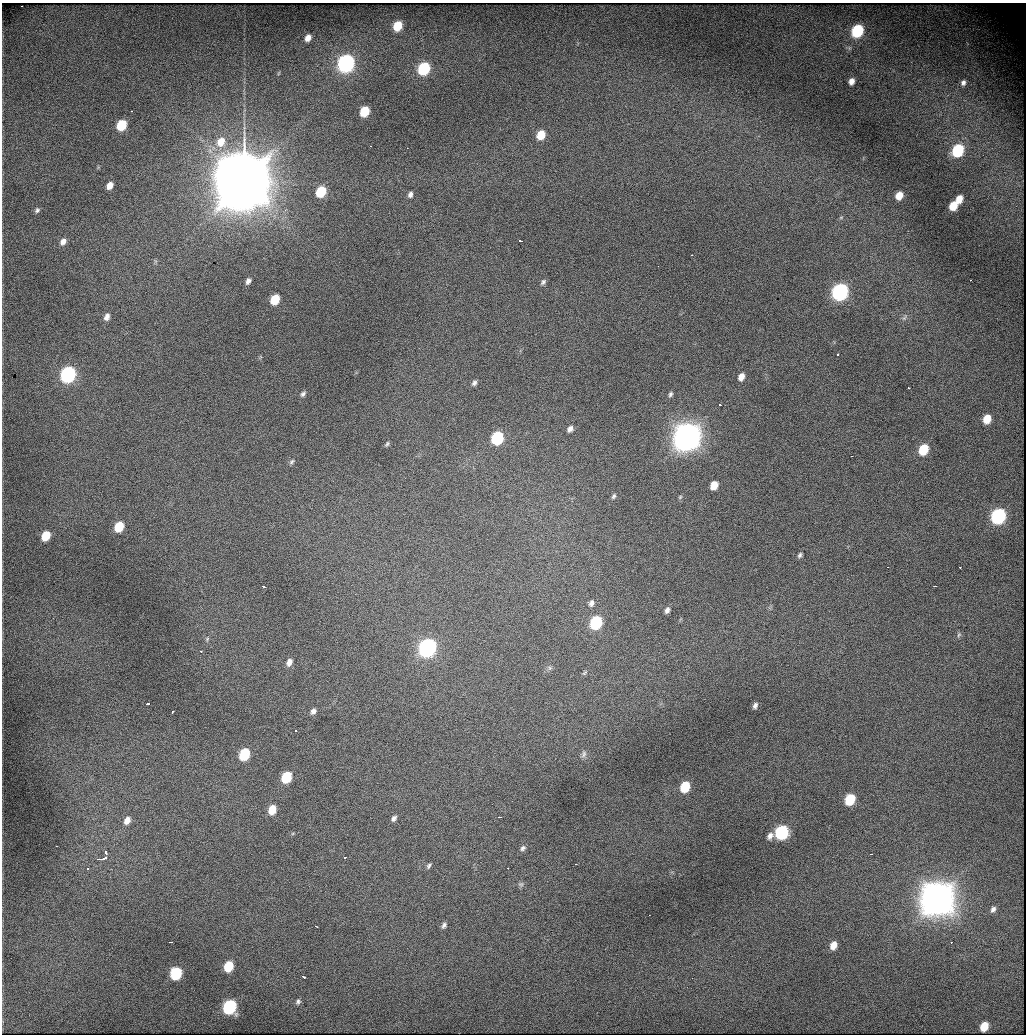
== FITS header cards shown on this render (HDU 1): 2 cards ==
NAXIS1  =                 1024
NAXIS2  =                 1032

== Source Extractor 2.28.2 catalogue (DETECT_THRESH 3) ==
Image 1024 x 1032 px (HDU 1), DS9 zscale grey, 1 PNG px = 1 image px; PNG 1028 x 1036 px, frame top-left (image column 1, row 1032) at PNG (2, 3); no overlay
Background 2010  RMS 19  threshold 58.3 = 3 sigma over >= 5 px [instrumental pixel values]
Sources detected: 115; all 115 listed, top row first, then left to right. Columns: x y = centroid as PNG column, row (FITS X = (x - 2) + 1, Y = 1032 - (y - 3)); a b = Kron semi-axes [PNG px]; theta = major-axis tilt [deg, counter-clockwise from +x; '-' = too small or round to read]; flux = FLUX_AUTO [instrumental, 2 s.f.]
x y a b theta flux
21 6 2 2 - 1.7e+03
397 26 7 6 - 3.6e+04
857 31 8 7 - 1.2e+05
308 38 7 5 62 8.9e+03
346 63 9 7 60 5.0e+05
424 69 8 7 - 1.2e+05
279 73 6 3 70 1.3e+03
851 81 6 5 - 7.7e+03
963 83 8 7 - 5.3e+03
131 111 2 2 - 9.9e+02
364 111 8 6 63 5.0e+04
121 125 8 6 58 5.6e+04
541 135 8 6 62 2.8e+04
221 142 12 10 63 2.1e+04
370 146 3 2 - 1.5e+03
407 148 2 2 - 1.6e+03
958 151 8 7 - 1.2e+05
243 182 25 22 70 6.4e+06
253 182 5 4 - 7.4e+05
110 185 7 5 54 1.1e+04
321 192 8 6 58 5.9e+04
410 194 6 5 - 4.6e+03
899 196 7 6 - 1.9e+04
959 199 7 5 65 1.6e+04
953 206 7 6 - 2.8e+04
37 210 7 6 - 3.1e+03
841 217 6 3 19 1.5e+03
63 241 8 6 56 7.1e+03
520 241 4 3 - 1.3e+04
691 255 3 2 - 1.5e+03
970 280 3 2 - 2.0e+03
248 281 7 5 60 4.9e+03
543 282 8 5 53 3.4e+03
840 292 9 7 62 4.2e+05
275 299 8 6 59 3.8e+04
107 317 8 6 63 6.4e+03
904 318 11 4 50 3.1e+03
837 355 3 2 - 2.2e+03
68 374 9 7 59 3.5e+05
741 377 7 5 64 9.9e+03
474 383 6 5 - 3.8e+03
908 388 3 3 - 3.1e+03
303 394 8 5 51 3.5e+03
670 394 7 5 66 3.1e+03
719 404 3 3 - 5.6e+03
987 419 7 6 - 2.5e+04
570 429 7 5 53 5.7e+03
688 436 11 9 58 2.5e+06
497 438 8 7 - 1.2e+05
387 444 7 4 59 2.2e+03
923 449 8 6 65 5.7e+04
851 456 3 2 - 2.7e+03
292 462 8 5 46 3.1e+03
714 485 7 6 - 1.9e+04
614 496 7 5 62 2.8e+03
680 497 6 4 46 1.8e+03
998 516 9 7 64 3.0e+05
119 527 8 6 60 3.9e+04
46 536 8 6 61 3.2e+04
800 555 7 4 57 3.0e+03
887 567 2 2 - 1.0e+03
959 567 3 2 - 1.8e+03
935 586 3 2 - 4.1e+03
264 587 4 3 - 4.5e+03
591 603 8 6 68 5.1e+03
667 610 6 4 66 4.8e+03
596 623 8 7 - 1.3e+05
959 635 7 5 67 2.5e+03
207 639 6 5 - 2.0e+03
427 648 9 7 60 6.1e+05
201 651 3 2 - 2.2e+03
289 662 9 6 65 7.7e+03
550 668 6 6 - 3.0e+03
585 673 9 4 48 2.4e+03
147 704 4 3 - 1.4e+04
755 705 7 5 65 4.5e+03
313 711 7 6 - 5.0e+03
172 712 4 3 - 3.1e+03
295 730 3 2 - 1.5e+03
244 754 8 6 62 7.9e+04
584 754 11 7 71 4.5e+03
286 777 8 6 59 6.1e+04
685 787 8 6 65 5.1e+04
850 799 8 6 63 6.5e+04
272 810 9 7 70 2.1e+04
499 817 3 2 - 3.2e+04
394 818 7 5 54 4.2e+03
127 820 9 7 59 9.0e+03
781 832 9 7 62 1.9e+05
770 836 9 6 52 6.1e+03
56 846 3 2 - 1.5e+03
523 848 9 6 43 4.2e+03
105 852 5 3 - 4.9e+03
871 854 3 2 - 2.9e+03
345 857 3 2 - 4.1e+03
102 859 9 3 9 1.9e+04
576 864 3 2 - 1.9e+03
429 866 7 5 58 2.8e+03
87 868 4 3 - 2.3e+03
508 868 2 2 - 7.6e+02
521 884 7 7 - 3.2e+03
938 899 13 11 58 3.7e+06
993 909 7 5 59 4.2e+03
649 915 3 2 - 1.1e+03
444 925 8 5 59 3.8e+03
316 926 3 2 - 2.1e+03
170 942 4 2 - 1.8e+04
951 942 3 2 - 1.6e+03
833 945 7 6 - 1.4e+04
229 966 8 6 64 4.7e+04
176 973 8 7 - 1.0e+05
303 977 4 3 - 4.9e+03
298 1002 7 6 - 3.3e+03
229 1007 8 7 - 2.1e+05
984 1026 7 6 - 3.0e+04